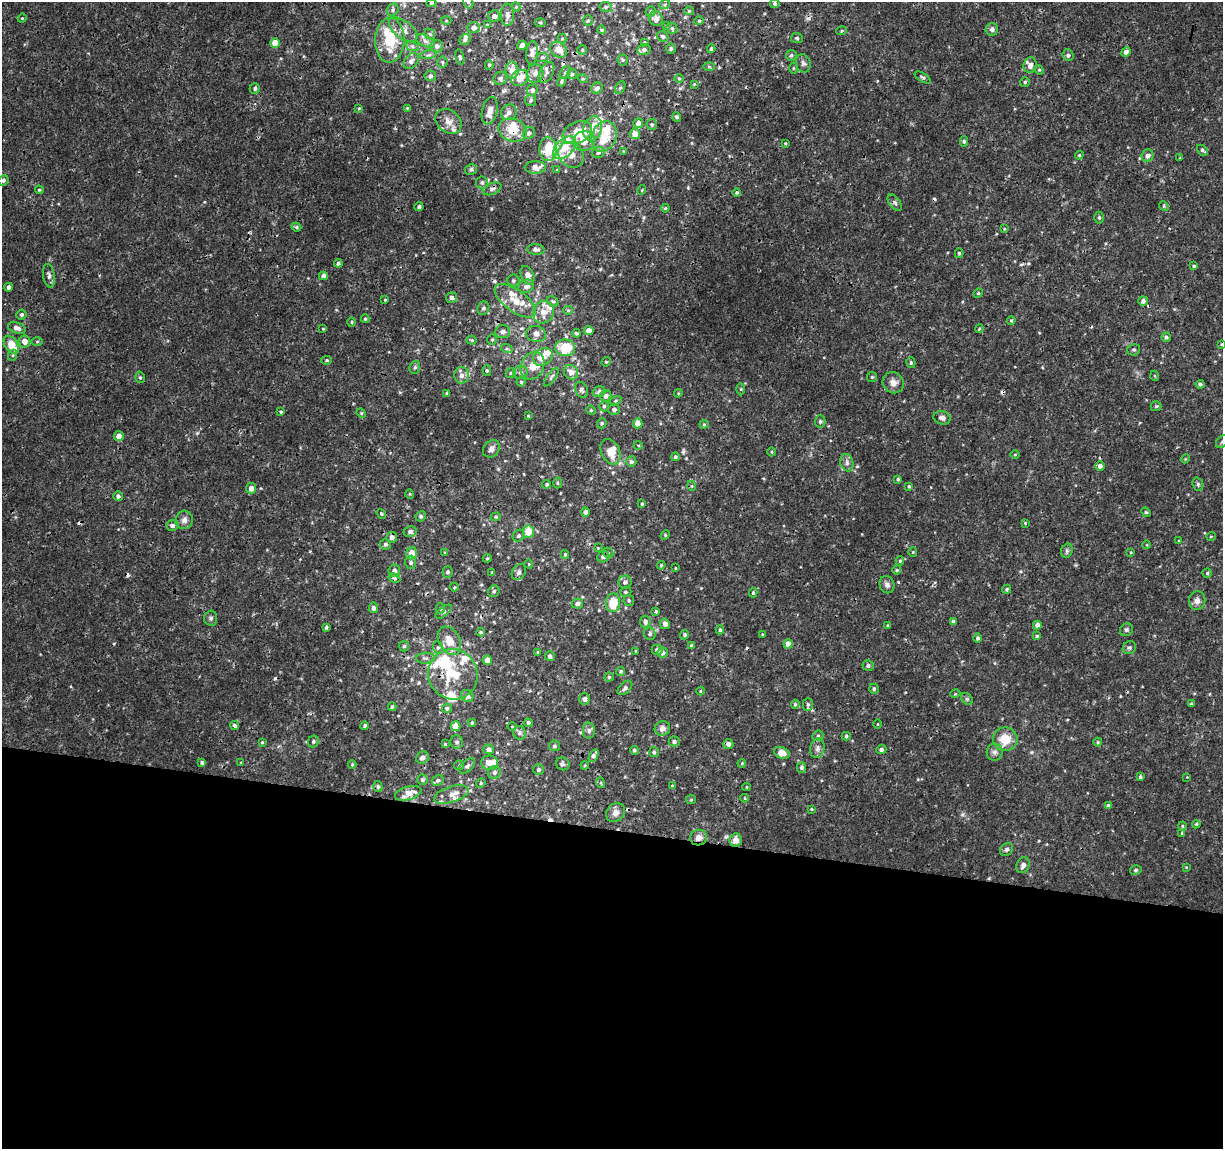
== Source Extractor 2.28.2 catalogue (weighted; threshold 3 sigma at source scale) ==
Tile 14 of 4 x 4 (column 2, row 4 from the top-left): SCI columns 1222-2442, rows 224-1370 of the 4892 x 5096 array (HDU 1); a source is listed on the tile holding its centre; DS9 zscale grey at full resolution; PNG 1225 x 1151 px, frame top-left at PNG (2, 2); each listed source drawn as its Kron ellipse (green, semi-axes under 4 px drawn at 4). Shown black and unused: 28% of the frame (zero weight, under 3 of 4 exposures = <1% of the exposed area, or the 3 px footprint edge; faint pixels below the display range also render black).
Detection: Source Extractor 2.28.2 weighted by HDU 2 'WHT'; one run over the whole footprint, this tile lists its part. Background 0.00125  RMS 9.5e-04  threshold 0.00428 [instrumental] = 3 sigma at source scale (4.5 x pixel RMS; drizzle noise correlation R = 1.50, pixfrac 1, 0.0396/0.0396 arcsec/px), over >= 5 px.
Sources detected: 439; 14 cosmic-ray / hot-pixel residue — neither listed nor drawn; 41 inside a brighter listed object's ellipse — not listed separately; the other 384 listed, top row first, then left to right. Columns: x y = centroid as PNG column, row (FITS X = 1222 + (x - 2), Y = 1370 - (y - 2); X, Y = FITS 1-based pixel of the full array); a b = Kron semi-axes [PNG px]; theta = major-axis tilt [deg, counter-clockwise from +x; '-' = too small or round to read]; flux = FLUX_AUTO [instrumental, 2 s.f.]
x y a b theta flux
468 2 6 4 -70 0.19
431 3 5 4 - 0.13
665 4 5 3 - 0.096
775 4 4 4 - 0.19
516 7 4 4 - 0.1
606 7 6 5 - 0.19
393 10 6 5 - 0.2
689 11 4 4 - 0.11
651 12 5 5 - 0.15
507 15 11 6 89 0.46
494 16 6 6 - 0.34
22 18 4 4 - 0.097
656 18 7 7 - 0.49
588 20 5 4 - 0.14
446 21 5 3 - 0.097
699 21 4 4 - 0.1
540 22 5 3 - 0.098
487 25 4 3 - 0.094
666 26 3 3 - 0.077
474 28 6 5 - 0.46
672 28 6 5 - 0.17
992 29 6 6 - 0.27
403 30 16 9 -37 0.86
602 30 4 3 - 0.14
842 31 5 3 - 0.11
430 34 6 4 -46 0.16
663 37 6 5 - 0.23
562 38 5 4 - 0.11
797 38 6 5 - 0.15
390 40 22 14 88 3.5
465 40 6 5 - 0.27
425 41 10 5 -27 0.39
275 43 5 5 - 1.1
644 43 4 3 - 0.16
522 45 5 4 - 0.44
412 46 7 4 -19 0.21
437 46 6 6 - 0.43
671 49 5 4 - 0.15
711 49 4 4 - 0.18
559 50 9 7 -42 1.1
582 50 5 5 - 0.15
644 50 6 5 - 0.22
1126 52 5 4 - 0.43
532 53 12 5 84 0.45
429 55 8 4 9 0.22
791 55 5 5 - 0.17
1068 55 6 5 - 0.25
460 57 8 4 -76 0.16
542 57 6 4 7 0.16
623 60 5 5 - 0.14
411 61 9 6 50 0.39
442 62 5 5 - 0.15
803 63 9 7 -71 0.31
489 65 5 4 - 0.14
1030 65 8 6 75 0.5
709 67 6 4 -1 0.13
793 68 5 3 - 0.098
512 70 8 6 -88 1
1039 70 5 4 - 0.12
546 72 11 6 62 0.46
565 72 7 5 62 0.18
535 73 9 8 - 0.54
572 74 5 5 - 0.16
430 76 6 5 - 0.24
923 77 9 4 -32 0.18
500 78 7 6 - 0.26
520 78 9 7 34 1.2
583 79 5 3 - 0.089
679 79 5 3 - 0.097
561 82 5 4 - 0.16
1025 82 5 5 - 0.15
694 84 4 4 - 0.079
255 88 5 5 - 0.2
597 88 6 5 - 0.29
620 88 7 4 61 0.16
532 90 6 5 - 0.32
530 100 6 5 - 0.18
359 108 3 3 - 0.087
407 108 3 3 - 0.091
490 111 14 7 76 0.63
509 112 8 7 - 0.46
677 117 5 4 - 0.22
448 121 14 11 -39 0.83
638 123 5 5 - 0.56
652 124 5 5 - 0.16
592 128 12 9 72 1.3
512 130 14 11 -21 1.6
529 133 6 5 - 0.3
577 133 15 10 24 2.1
635 134 5 5 - 1
604 136 16 12 64 2.5
584 141 11 10 - 0.91
964 141 5 4 - 0.17
785 143 4 3 - 0.075
564 148 14 8 44 1.4
548 149 12 8 -89 2
1202 150 6 4 -43 0.21
624 151 4 3 - 0.082
598 152 6 5 - 0.25
571 155 14 11 -45 0.93
1079 155 4 4 - 0.12
1148 156 6 6 - 0.45
1180 158 3 3 - 0.072
535 167 10 6 3 0.67
471 169 6 5 - 0.2
557 170 4 4 - 0.088
3 180 5 5 - 0.2
482 183 6 6 - 0.23
492 189 10 5 23 0.3
39 190 4 3 - 0.11
642 190 5 3 - 0.079
737 192 4 4 - 0.15
895 203 9 5 -52 0.24
1164 206 5 4 - 0.11
419 207 4 4 - 0.23
665 208 4 3 - 0.099
1099 218 6 4 -90 0.19
296 227 5 4 - 0.15
1004 229 4 3 - 0.07
536 249 8 5 -4 0.31
959 253 5 4 - 0.13
338 263 4 4 - 0.19
1194 266 4 3 - 0.16
528 275 10 6 -66 0.63
49 276 12 5 -80 0.36
323 276 4 4 - 0.38
513 281 6 6 - 0.19
526 286 8 6 23 0.42
9 287 4 4 - 0.27
978 293 5 4 - 0.11
451 298 5 5 - 0.3
385 300 3 3 - 0.085
515 301 24 11 -36 1.6
553 301 6 4 -29 0.17
1143 301 5 4 - 0.37
483 308 7 6 - 0.25
568 310 5 4 - 0.12
544 312 11 10 - 1.1
21 314 5 5 - 0.19
365 319 4 3 - 0.13
1011 320 4 4 - 0.11
352 322 5 3 - 0.097
17 328 9 5 -18 0.46
323 329 4 3 - 0.089
979 329 4 3 - 0.092
589 331 5 4 - 0.75
503 332 7 6 - 0.43
576 333 4 4 - 0.16
536 334 10 8 -14 0.65
1166 337 4 4 - 0.21
492 339 5 4 - 0.13
472 340 5 4 - 0.11
24 341 6 6 - 0.76
37 341 6 4 1 0.11
1221 344 4 3 - 0.086
11 345 10 6 -55 2.1
565 348 10 8 -6 3
507 349 6 4 -19 0.15
1134 350 6 6 - 0.19
13 355 5 3 - 0.11
543 357 10 8 31 1.2
327 360 5 4 - 0.13
606 362 5 4 - 0.12
911 363 5 4 - 0.17
533 366 14 11 66 1.1
415 367 7 5 73 0.19
487 371 5 4 - 0.14
520 372 7 6 - 0.26
571 372 8 6 -49 0.81
511 373 5 4 - 0.13
461 375 8 7 - 0.48
1155 376 5 3 - 0.089
140 377 6 4 -74 0.16
551 377 11 4 55 0.25
872 377 5 5 - 0.13
521 382 4 4 - 0.14
893 383 11 10 - 0.63
1200 384 4 4 - 0.23
741 389 6 4 90 0.13
581 390 8 6 -60 0.25
599 392 6 5 - 0.3
447 393 3 3 - 0.12
678 393 4 4 - 0.1
606 396 6 5 - 0.33
615 401 6 4 32 0.14
604 406 5 4 - 0.2
1156 406 5 5 - 0.12
614 409 6 5 - 0.32
591 410 5 4 - 0.11
281 412 4 4 - 0.13
361 413 5 4 - 0.11
528 416 3 2 - 0.082
942 418 8 6 -15 0.33
820 421 6 5 - 0.16
602 423 5 4 - 0.16
638 423 5 5 - 0.7
704 424 4 4 - 0.11
119 436 5 5 - 0.57
1222 441 7 5 47 0.18
638 445 4 3 - 0.079
491 449 9 7 50 0.47
610 452 13 9 -64 1.2
772 452 4 3 - 0.09
1015 454 4 3 - 0.081
675 457 4 4 - 0.17
1185 459 4 3 - 0.088
631 462 5 5 - 0.22
847 463 9 6 -76 0.32
1100 466 5 4 - 0.41
898 479 4 4 - 0.13
557 483 5 3 - 0.12
547 484 4 4 - 0.15
1198 484 7 5 -70 0.18
692 486 5 3 - 0.099
909 486 4 3 - 0.13
251 488 5 5 - 0.64
410 494 5 4 - 0.095
118 496 5 4 - 0.27
642 504 4 4 - 0.12
585 512 4 4 - 0.32
1146 512 5 4 - 0.13
381 514 5 4 - 0.12
421 516 5 5 - 0.18
496 517 5 4 - 0.13
184 520 9 8 - 0.47
1025 523 3 3 - 0.072
172 525 6 5 - 0.3
410 532 6 5 - 0.33
528 532 6 5 - 1.6
665 535 5 4 - 0.11
519 536 6 5 - 0.23
1211 536 5 3 - 0.084
392 537 5 5 - 0.39
1179 541 4 4 - 0.096
386 544 5 5 - 0.25
1147 545 4 3 - 0.07
598 548 3 3 - 0.074
1067 551 7 5 69 0.24
913 552 4 4 - 0.097
1131 552 3 3 - 0.086
411 553 6 5 - 1.3
445 553 4 4 - 0.098
608 553 5 4 - 0.15
565 554 4 4 - 0.11
603 557 6 5 - 0.35
487 558 4 4 - 0.11
900 561 4 4 - 0.13
411 562 7 5 84 0.25
529 564 4 3 - 0.072
661 565 4 4 - 0.1
675 568 4 2 - 0.072
897 570 4 4 - 0.12
394 571 6 5 - 0.46
447 572 5 5 - 0.2
519 572 9 6 58 0.32
492 573 4 3 - 0.12
1207 573 4 4 - 0.13
394 578 6 4 -27 0.16
625 582 6 6 - 0.35
887 585 9 7 -69 0.36
454 587 4 4 - 0.098
1007 589 5 4 - 0.18
494 591 6 5 - 0.2
626 592 6 4 19 0.14
753 593 4 3 - 0.14
629 600 5 5 - 0.17
1197 601 9 8 - 0.45
613 603 9 7 89 2.3
577 604 5 5 - 0.31
373 608 5 4 - 0.28
440 609 5 4 - 0.15
656 611 4 3 - 0.16
443 612 10 4 37 0.25
211 618 7 6 - 0.24
645 622 6 5 - 0.32
953 622 4 4 - 0.37
665 624 5 5 - 0.41
1037 625 4 4 - 0.46
888 626 3 3 - 0.12
326 627 4 4 - 0.15
720 630 4 4 - 0.19
1126 630 7 6 - 0.19
481 632 4 4 - 0.15
650 634 6 5 - 0.22
762 634 4 3 - 0.065
685 635 4 4 - 0.2
1037 636 4 3 - 0.13
978 638 4 4 - 0.21
449 641 15 10 -60 1.3
788 644 5 4 - 0.59
691 645 4 4 - 0.16
404 646 5 5 - 0.15
438 647 6 5 - 0.19
1129 648 7 6 - 0.23
657 650 5 5 - 0.3
636 651 3 3 - 0.094
538 652 3 3 - 0.085
663 653 5 5 - 0.31
550 656 5 5 - 0.29
426 658 9 5 3 0.27
487 660 5 4 - 0.78
868 665 5 5 - 0.2
621 671 4 4 - 0.14
453 674 25 24 - 4.4
609 677 4 4 - 0.15
625 688 9 5 44 0.27
874 689 5 4 - 0.18
700 691 4 3 - 0.081
955 694 5 3 - 0.088
467 696 6 6 - 0.45
585 699 6 5 - 0.27
967 699 6 5 - 0.18
795 704 5 4 - 0.13
1192 704 3 3 - 0.17
808 705 6 5 - 0.17
392 707 4 3 - 0.14
447 708 5 4 - 0.19
472 723 4 4 - 0.12
528 723 4 4 - 0.27
877 724 4 3 - 0.072
235 725 5 4 - 0.21
365 726 4 4 - 0.17
455 726 5 5 - 0.99
512 727 5 3 - 0.081
662 728 8 7 - 0.48
589 731 8 6 89 0.28
519 733 7 6 - 0.25
818 736 6 5 - 0.15
846 736 4 4 - 0.15
1005 739 12 12 - 2
674 741 5 5 - 0.23
262 742 3 3 - 0.11
313 742 6 5 - 0.21
457 742 6 6 - 0.27
1098 742 4 4 - 0.11
445 744 3 3 - 0.11
728 744 5 5 - 0.38
554 746 5 5 - 0.19
817 748 10 7 78 0.38
489 749 5 5 - 0.38
881 749 5 4 - 0.26
634 750 4 4 - 0.17
654 752 5 5 - 0.17
994 752 8 8 - 0.38
782 753 8 5 -20 0.91
594 756 7 4 62 0.33
422 758 7 5 42 0.37
202 763 4 3 - 0.24
241 763 4 3 - 0.082
490 763 8 7 - 0.81
742 763 4 3 - 0.088
352 764 4 3 - 0.096
563 764 7 6 - 0.24
459 765 5 4 - 0.13
585 765 4 3 - 0.095
467 766 9 5 44 0.26
801 767 5 4 - 0.25
538 770 5 5 - 0.25
494 772 6 6 - 0.33
1140 777 3 3 - 0.17
1187 777 3 3 - 0.058
422 780 5 5 - 0.16
438 780 6 5 - 0.23
481 783 5 4 - 0.12
601 783 5 3 - 0.089
672 786 4 4 - 0.12
378 787 5 4 - 0.15
746 787 4 3 - 0.077
408 793 14 6 17 0.89
451 794 18 7 17 0.8
745 798 4 3 - 0.072
691 800 5 4 - 0.11
1108 806 4 4 - 0.29
811 809 3 3 - 0.085
616 812 10 8 48 0.57
1196 824 4 4 - 0.13
1182 826 4 4 - 0.11
1182 833 4 4 - 0.12
699 838 8 7 - 0.6
736 840 7 6 - 0.75
1007 849 7 5 44 0.22
1023 865 8 6 63 0.37
1186 867 4 3 - 0.072
1136 870 6 4 16 0.16
Overlapping masked pixels (flux is a lower limit): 9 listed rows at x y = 512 130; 584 141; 536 334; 11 345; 494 591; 613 603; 453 674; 422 758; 699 838
Isophote crosses this tile's border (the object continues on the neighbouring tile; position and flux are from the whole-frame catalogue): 2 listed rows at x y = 468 2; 1222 441